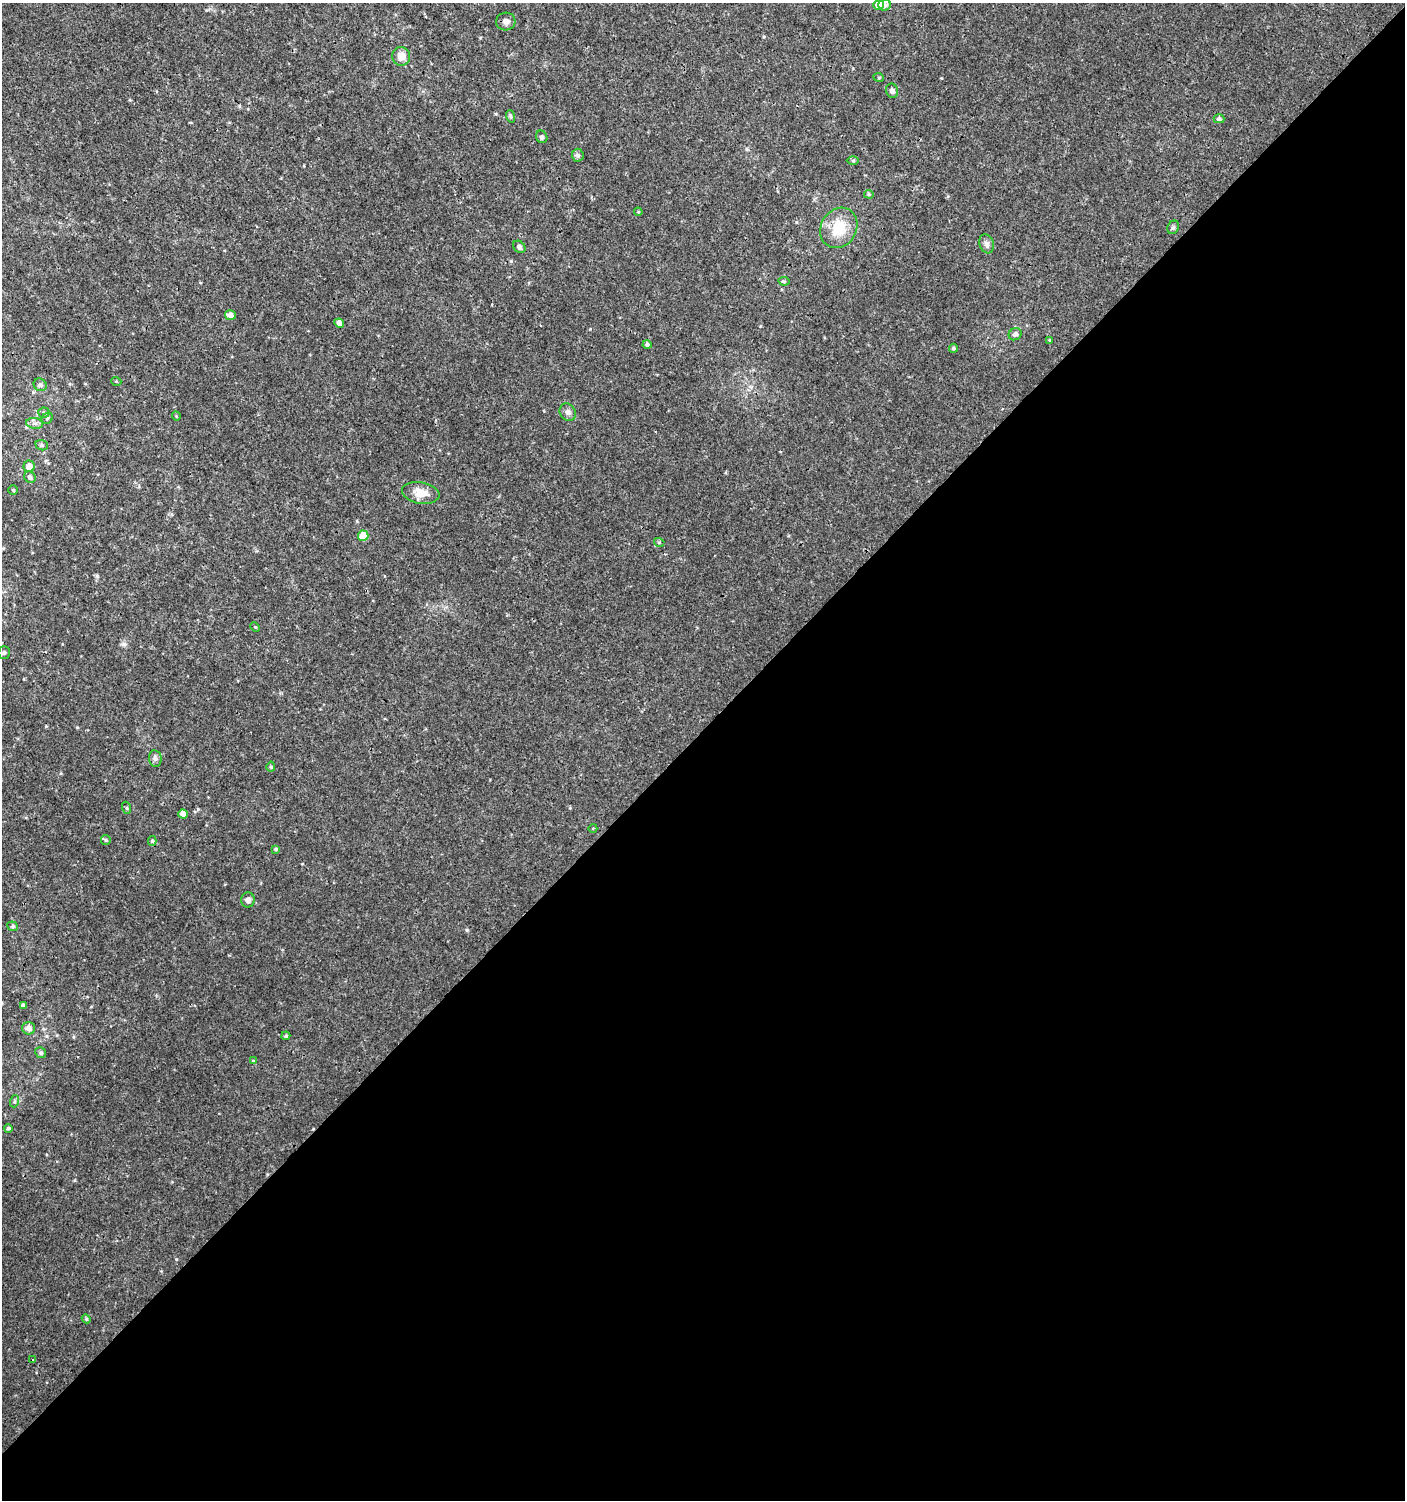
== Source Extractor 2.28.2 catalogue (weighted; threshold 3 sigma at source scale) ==
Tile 15 of 4 x 4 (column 3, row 4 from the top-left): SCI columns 3010-4412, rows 33-1530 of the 6060 x 6084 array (HDU 1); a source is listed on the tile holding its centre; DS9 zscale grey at full resolution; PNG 1407 x 1502 px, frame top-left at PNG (2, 3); each listed source drawn as its Kron ellipse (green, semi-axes under 4 px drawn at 4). Shown black and unused: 51% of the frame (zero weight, under 3 of 4 exposures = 4% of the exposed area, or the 3 px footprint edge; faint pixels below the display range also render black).
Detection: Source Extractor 2.28.2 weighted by HDU 2 'WHT'; one run over the whole footprint, this tile lists its part. Background 0.00434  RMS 0.0022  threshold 0.00968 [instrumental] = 3 sigma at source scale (4.5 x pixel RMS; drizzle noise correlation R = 1.50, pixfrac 1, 0.0396/0.0396 arcsec/px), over >= 5 px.
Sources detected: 59; all 59 listed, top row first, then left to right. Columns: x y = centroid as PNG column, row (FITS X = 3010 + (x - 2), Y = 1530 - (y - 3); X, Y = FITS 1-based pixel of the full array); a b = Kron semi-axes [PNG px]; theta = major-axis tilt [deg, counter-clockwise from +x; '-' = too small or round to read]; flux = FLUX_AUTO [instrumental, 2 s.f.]
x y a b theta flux
879 5 5 5 - 3
884 5 6 6 - 1.2
506 21 9 9 - 0.84
401 56 9 9 - 2.2
879 78 5 3 - 0.19
892 91 7 6 - 0.66
510 116 6 4 -71 0.36
1219 119 5 4 - 0.54
542 137 6 5 - 0.48
578 155 6 6 - 0.44
853 161 6 4 -1 0.27
869 194 5 4 - 0.3
638 212 4 3 - 0.17
1173 227 7 5 67 0.42
839 228 21 17 59 5.7
987 244 10 7 -71 0.77
519 247 7 5 -44 0.56
784 281 5 4 - 0.28
230 315 5 5 - 0.88
339 323 5 4 - 1
1015 334 7 6 - 0.66
1050 340 4 4 - 0.21
647 344 4 4 - 0.51
954 348 4 4 - 0.37
116 381 5 3 - 0.19
40 385 7 6 - 0.58
568 412 9 7 -58 0.81
44 413 5 5 - 0.36
176 416 5 3 - 0.17
47 418 6 5 - 0.38
34 423 8 5 -7 0.68
42 445 6 5 - 0.39
29 466 5 5 - 1.5
30 477 6 5 - 0.58
13 490 5 5 - 0.25
421 493 19 10 -9 2.9
363 536 5 5 - 5.8
659 542 5 3 - 0.21
255 627 5 3 - 0.22
4 653 6 5 - 0.5
155 758 8 6 -82 0.69
271 767 5 4 - 0.29
127 808 6 4 -71 0.29
183 814 4 4 - 1.4
593 828 4 3 - 0.15
106 840 5 5 - 0.3
152 841 5 4 - 0.31
276 849 4 3 - 0.28
248 900 7 6 - 0.75
13 926 5 4 - 0.32
23 1005 4 4 - 0.45
29 1028 6 6 - 0.93
286 1036 4 3 - 0.29
41 1053 6 5 - 0.43
253 1061 4 4 - 0.23
15 1101 6 4 71 0.35
8 1128 4 4 - 0.36
86 1319 4 4 - 0.28
33 1360 3 3 - 0.29
Isophote crosses this tile's border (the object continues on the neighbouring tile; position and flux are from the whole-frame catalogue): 2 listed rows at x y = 879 5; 884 5
Unlisted compact peaks at least as high as the median listed source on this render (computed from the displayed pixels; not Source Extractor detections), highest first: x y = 467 930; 124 644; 97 576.